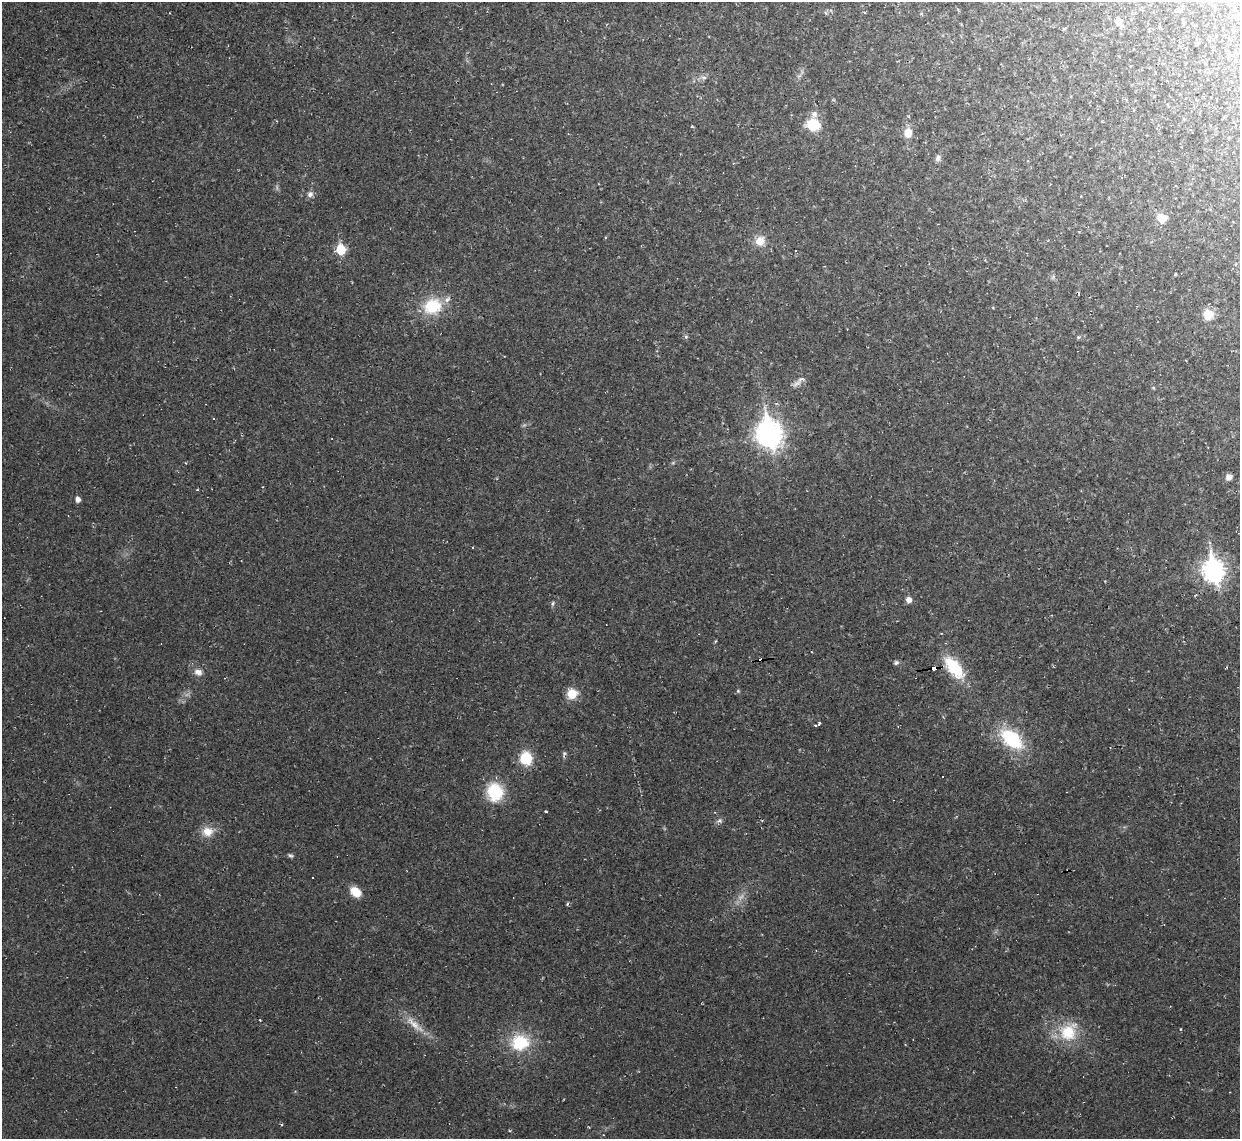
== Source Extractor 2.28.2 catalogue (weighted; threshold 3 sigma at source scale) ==
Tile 10 of 4 x 4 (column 2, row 3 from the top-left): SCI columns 1239-2476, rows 1274-2410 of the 4953 x 4933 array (HDU 1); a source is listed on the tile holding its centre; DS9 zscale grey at full resolution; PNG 1242 x 1141 px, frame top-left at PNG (2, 2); no overlay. Shown black and unused: <1% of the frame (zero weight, under 2 of 3 exposures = <1% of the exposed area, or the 3 px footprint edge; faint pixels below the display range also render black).
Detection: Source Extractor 2.28.2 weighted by HDU 2 'WHT'; one run over the whole footprint, this tile lists its part. Background 0.0341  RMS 0.0064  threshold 0.0287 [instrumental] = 3 sigma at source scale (4.5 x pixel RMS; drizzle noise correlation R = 1.50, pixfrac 1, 0.05/0.05 arcsec/px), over >= 5 px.
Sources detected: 48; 4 cosmic-ray / hot-pixel residue — not listed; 1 inside a brighter listed object's ellipse — not listed separately; the other 43 listed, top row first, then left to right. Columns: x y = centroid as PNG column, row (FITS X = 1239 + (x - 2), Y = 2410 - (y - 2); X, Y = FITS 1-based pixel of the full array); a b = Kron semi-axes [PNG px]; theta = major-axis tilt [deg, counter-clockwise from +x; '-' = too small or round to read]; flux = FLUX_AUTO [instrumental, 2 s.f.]
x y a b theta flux
1119 22 7 6 - 7.4
704 77 8 4 -19 1.6
814 114 8 8 - 2.9
813 125 10 9 - 24
908 133 9 8 - 7.5
938 158 9 6 71 2.1
310 194 8 7 - 2.5
1162 218 9 8 - 9
760 241 12 11 - 7.4
341 250 6 6 - 30
432 306 20 17 23 25
1208 315 11 11 - 9.1
686 337 5 5 - 1
1078 337 5 5 - 0.92
801 379 17 6 39 3.5
769 434 11 9 -79 590
1229 477 8 6 27 3
78 499 5 5 - 3.4
1214 570 10 8 -79 350
908 600 6 6 - 3.7
553 603 7 3 71 0.95
896 663 6 6 - 1.3
954 667 25 12 -50 28
934 669 5 3 - 64
198 672 9 7 23 3.5
738 691 5 4 - 0.78
572 694 9 8 - 13
818 724 3 3 - 97
1011 739 25 14 -40 40
564 753 6 5 - 1.1
526 758 9 8 - 28
495 792 16 14 -80 30
719 821 6 4 18 1.4
207 831 13 11 -3 7.9
290 855 7 4 -20 1.1
313 877 3 3 - 1.3
355 892 10 8 -41 11
741 897 9 4 37 2.1
567 904 5 4 - 0.83
260 1020 3 2 - 0.51
414 1024 32 8 -43 9.2
1068 1032 23 22 - 22
520 1043 23 19 6 27
Overlapping masked pixels (flux is a lower limit): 1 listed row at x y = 934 669
Unlisted compact peaks at least as high as the median listed source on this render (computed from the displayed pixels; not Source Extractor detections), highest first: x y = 546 811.